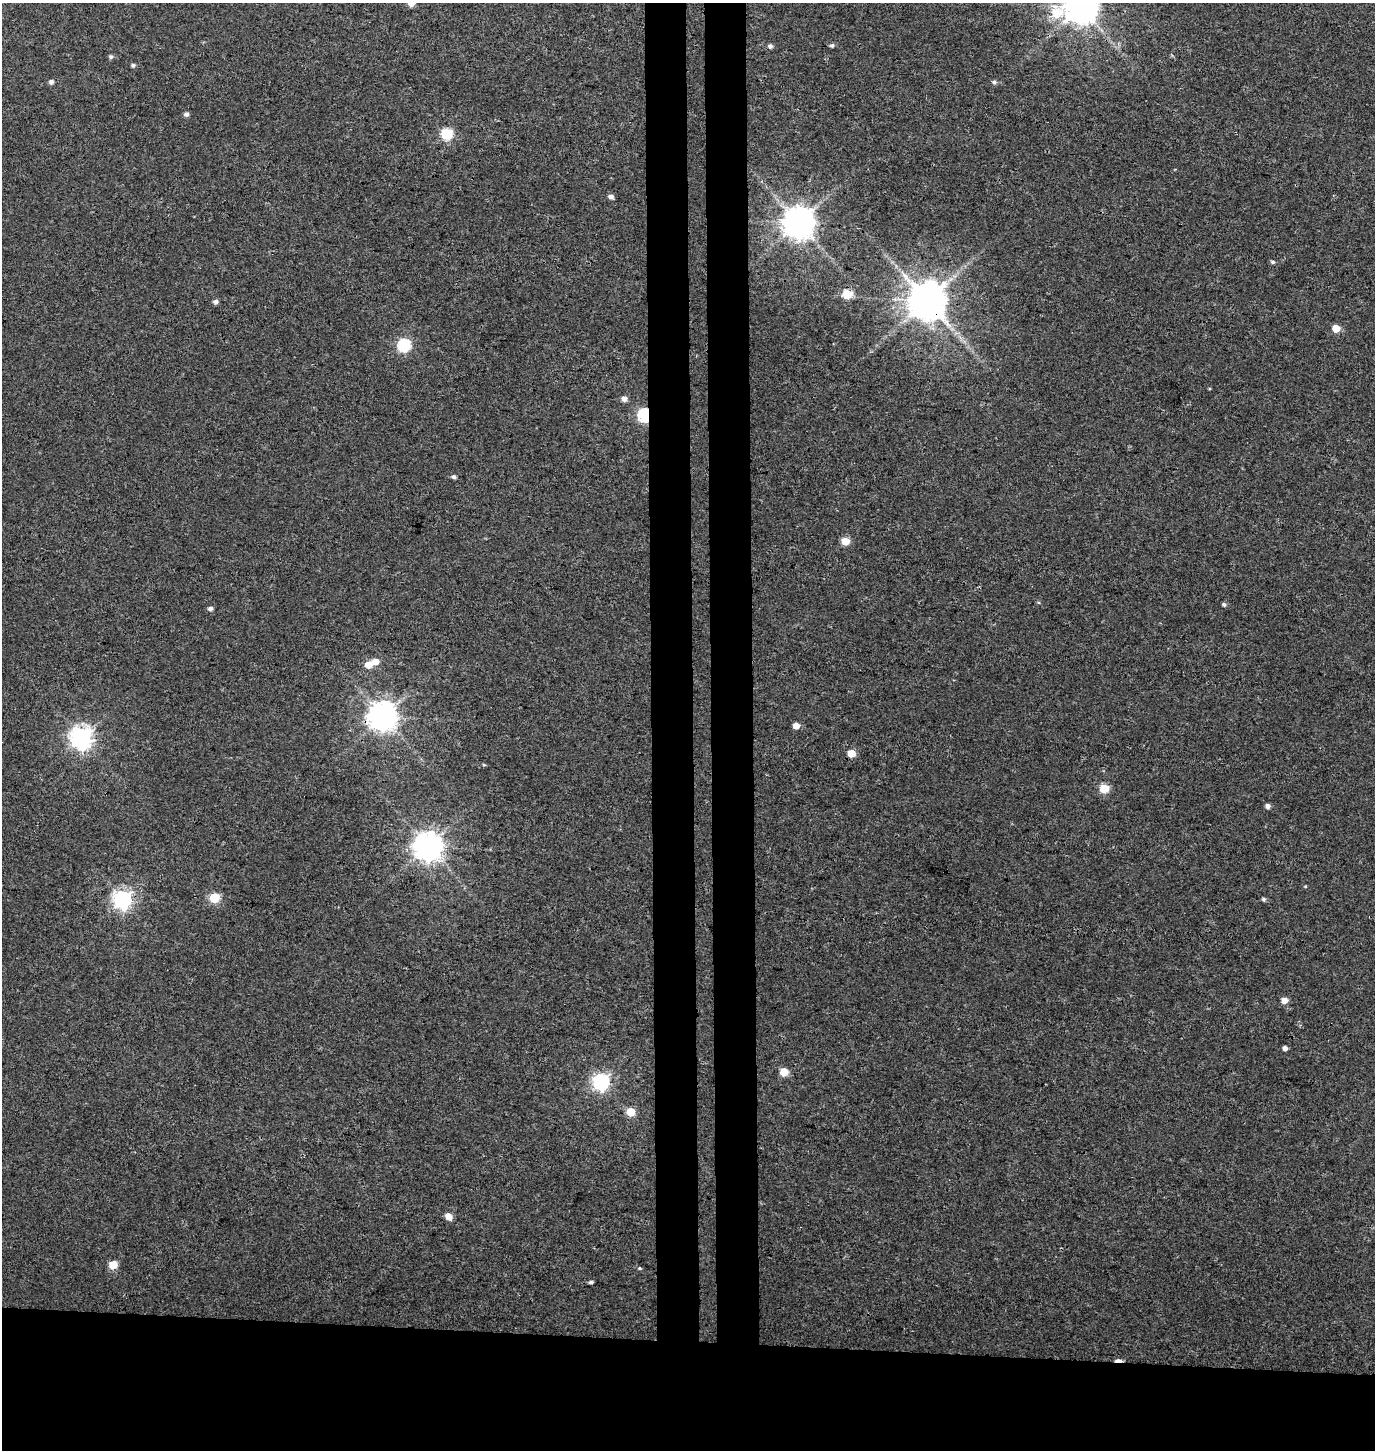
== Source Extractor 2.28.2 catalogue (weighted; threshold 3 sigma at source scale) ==
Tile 8 of 3 x 3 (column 2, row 3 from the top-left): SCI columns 1643-3015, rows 13-1460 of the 4656 x 4358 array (HDU 1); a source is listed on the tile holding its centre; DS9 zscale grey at full resolution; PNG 1377 x 1452 px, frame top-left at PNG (2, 3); no overlay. Shown black and unused: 13% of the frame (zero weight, under 3 of 4 exposures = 5% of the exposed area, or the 3 px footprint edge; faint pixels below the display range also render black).
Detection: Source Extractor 2.28.2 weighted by HDU 2 'WHT'; one run over the whole footprint, this tile lists its part. Background 0.0327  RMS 0.0043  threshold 0.0193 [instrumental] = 3 sigma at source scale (4.5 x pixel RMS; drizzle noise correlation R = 1.50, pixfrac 1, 0.0396/0.0396 arcsec/px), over >= 5 px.
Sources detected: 48; all 48 listed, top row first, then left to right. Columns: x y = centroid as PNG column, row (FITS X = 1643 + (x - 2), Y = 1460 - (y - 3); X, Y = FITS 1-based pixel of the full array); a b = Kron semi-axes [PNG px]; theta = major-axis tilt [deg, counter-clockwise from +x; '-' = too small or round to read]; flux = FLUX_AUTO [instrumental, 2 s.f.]
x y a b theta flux
1081 7 9 9 - 930
1056 13 9 9 - 17
832 45 6 5 - 0.89
770 46 6 5 - 1.2
111 57 5 5 - 0.95
133 65 5 4 - 0.94
51 82 5 5 - 1.6
994 82 5 5 - 1.1
186 114 5 5 - 1.4
446 134 6 6 - 43
611 196 6 5 - 1.7
799 223 9 9 - 850
1273 262 6 4 -16 0.78
847 294 5 5 - 19
927 301 10 10 - 1500
215 302 5 5 - 1.5
1336 328 5 5 - 8.3
404 345 6 6 - 57
624 399 5 5 - 2.5
644 415 6 5 - 68
454 477 5 4 - 1.2
845 541 5 5 - 9.9
1224 604 5 4 - 0.93
210 609 5 4 - 1.5
375 662 6 6 - 4.2
368 665 5 5 - 6.2
382 716 9 9 - 640
796 726 5 4 - 4.7
81 738 8 8 - 310
852 753 5 5 - 8.2
484 765 5 3 - 0.44
1104 788 5 5 - 20
1268 806 5 4 - 1.9
428 846 9 8 - 630
1305 886 5 3 - 0.38
214 898 5 5 - 23
122 899 7 7 - 200
1264 899 5 4 - 0.86
1284 1000 5 5 - 4.2
1285 1048 4 4 - 1.6
784 1072 5 5 - 11
601 1081 7 7 - 140
630 1112 5 5 - 14
448 1216 7 5 -49 4.4
113 1265 5 5 - 14
639 1268 5 4 - 0.49
591 1282 4 3 - 0.91
1119 1361 8 3 -2 3.6
Overlapping masked pixels (flux is a lower limit): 4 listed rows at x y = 927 301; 644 415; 382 716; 1119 1361
Isophote crosses this tile's border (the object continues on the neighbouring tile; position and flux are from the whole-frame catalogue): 1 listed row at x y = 1081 7